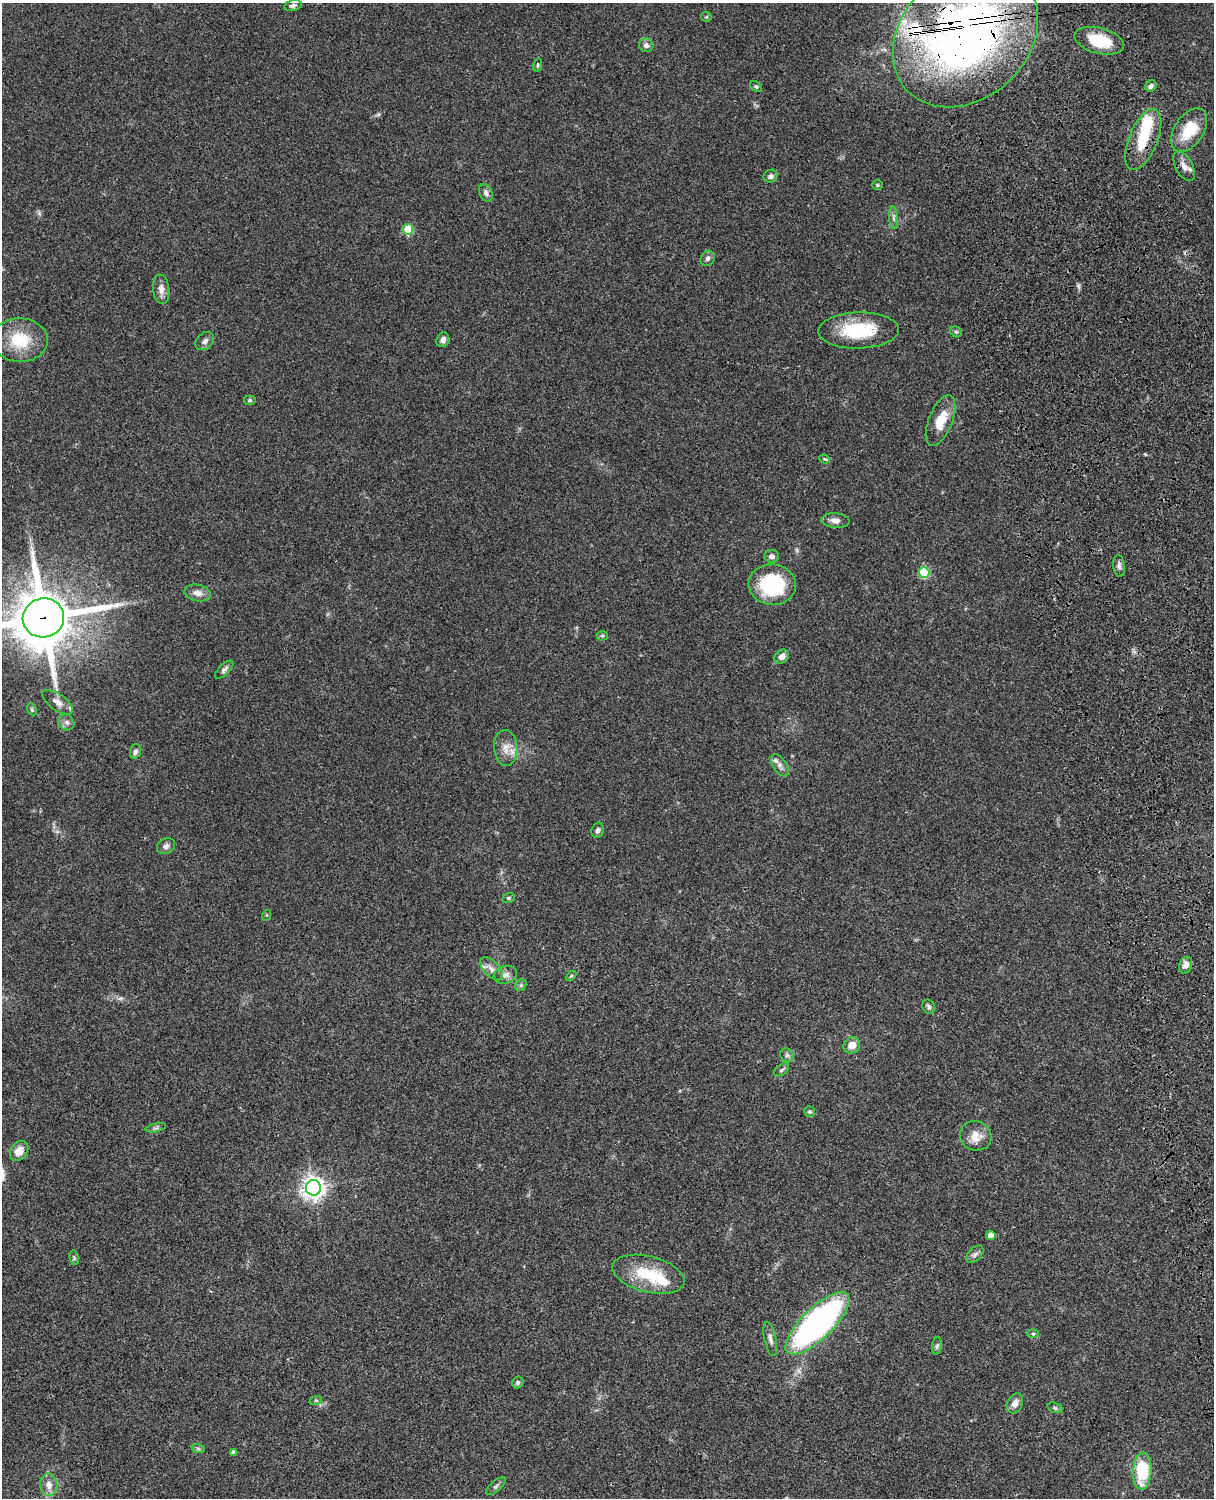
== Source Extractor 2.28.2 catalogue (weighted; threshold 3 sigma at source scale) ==
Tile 6 of 4 x 3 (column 2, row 2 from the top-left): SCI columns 1334-2545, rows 1772-3267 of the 5087 x 4926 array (HDU 1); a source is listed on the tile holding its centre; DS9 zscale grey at full resolution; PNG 1216 x 1500 px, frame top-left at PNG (2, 3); each listed source drawn as its Kron ellipse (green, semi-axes under 4 px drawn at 4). Shown black and unused: <1% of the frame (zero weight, under 3 of 4 exposures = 6% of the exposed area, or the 3 px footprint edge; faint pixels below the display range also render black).
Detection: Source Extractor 2.28.2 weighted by HDU 2 'WHT'; one run over the whole footprint, this tile lists its part. Background 0.0811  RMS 0.0059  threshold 0.0265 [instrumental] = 3 sigma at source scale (4.5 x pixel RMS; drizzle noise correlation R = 1.50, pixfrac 1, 0.05/0.05 arcsec/px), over >= 5 px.
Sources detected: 84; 2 inside a brighter object's white glare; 1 cosmic-ray / hot-pixel residue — neither listed nor drawn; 4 inside a brighter listed object's ellipse — not listed separately; the other 77 listed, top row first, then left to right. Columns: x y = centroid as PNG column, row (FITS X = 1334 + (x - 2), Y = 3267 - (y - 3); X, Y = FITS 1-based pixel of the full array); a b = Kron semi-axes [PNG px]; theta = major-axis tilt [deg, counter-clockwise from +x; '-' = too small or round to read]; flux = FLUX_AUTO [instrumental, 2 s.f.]
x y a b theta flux
293 6 9 5 12 1.5
706 17 5 5 - 0.73
965 36 80 63 43 370
1099 41 25 13 -14 22
646 45 7 6 - 2.2
538 65 7 4 77 0.8
1151 86 6 5 - 2
756 87 7 4 -37 1
1189 130 24 14 57 19
1143 139 32 14 68 19
1184 166 16 8 -61 4.5
771 176 7 6 - 2.1
878 185 5 4 - 0.7
486 193 9 6 -64 1.9
894 218 11 4 -85 1.8
408 229 5 5 - 22
708 258 8 6 62 1.9
161 289 15 8 -82 3.9
859 330 40 18 2 32
956 332 6 5 - 0.86
20 340 28 22 -2 21
443 340 7 6 - 2.7
205 341 10 7 42 2.6
250 400 6 5 - 0.97
941 421 27 12 68 12
825 459 5 3 - 0.61
835 520 14 7 -4 3.5
772 556 7 6 - 2.3
1119 566 11 5 -84 1.9
924 573 5 5 - 36
772 585 24 20 -5 41
198 593 13 8 -10 3.6
43 618 21 19 15 3500
602 636 5 5 - 0.87
782 657 8 6 37 3.6
224 670 11 5 44 1.8
57 702 18 8 -36 4.5
32 709 6 4 -68 0.82
66 722 8 7 - 2.1
506 748 18 11 -86 6.8
135 751 7 5 70 1.8
780 765 12 6 -56 2.6
598 830 8 6 70 1.6
166 846 9 7 29 2.1
509 898 6 5 - 0.92
267 915 5 3 - 0.47
1186 965 8 6 72 3.7
491 969 14 7 -44 3.6
505 975 12 8 15 3.2
571 976 6 3 44 0.61
521 985 6 5 - 1.1
929 1007 7 6 - 1.2
852 1045 9 8 - 6
787 1055 7 6 - 1.4
782 1070 9 5 37 1.2
810 1112 6 5 - 1.1
156 1128 10 3 11 1.1
976 1136 16 14 -25 7.6
19 1151 11 8 52 6.8
313 1188 8 7 - 420
991 1235 4 4 - 5
975 1254 10 6 46 1.9
74 1258 7 5 -79 0.84
648 1274 37 18 -14 25
817 1323 42 15 44 190
1033 1334 6 4 0 0.76
770 1339 17 6 -78 2.8
937 1346 9 5 82 1.1
518 1383 6 5 - 1.3
316 1400 6 4 18 0.81
1015 1403 10 7 64 4
1055 1408 8 5 -19 1.1
198 1448 7 4 -20 1
234 1452 4 4 - 2
1142 1471 18 9 86 28
49 1485 11 8 -85 5
496 1486 12 5 41 1.6
Overlapping masked pixels (flux is a lower limit): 3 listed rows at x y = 965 36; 1143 139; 43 618
Isophote crosses this tile's border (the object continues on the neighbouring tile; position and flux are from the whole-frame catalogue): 2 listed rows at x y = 965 36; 43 618